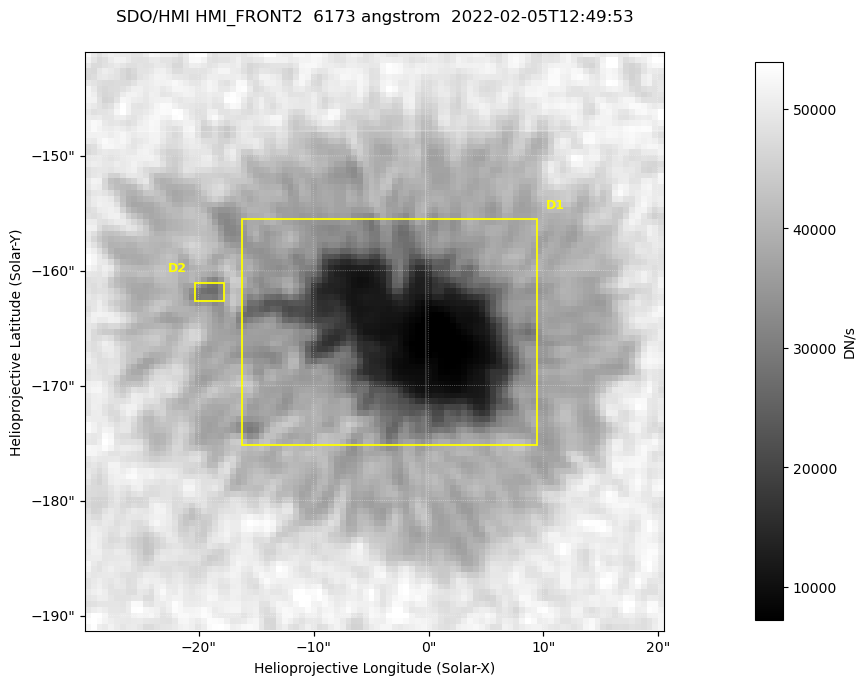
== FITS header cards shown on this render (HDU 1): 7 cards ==
TELESCOP= 'SDO/HMI '           / Telescope
INSTRUME= 'HMI_FRONT2'         / For HMI: HMI_SIDE1, HMI_FRONT2, or HMI_COMBINED
WAVELNTH=                6173. / [angstrom] Wavelength
DATE-OBS= '2022-02-05T12:49:53.500' / [ISO] Observation date {DATE__OBS}
CTYPE1  = 'HPLN-TAN'           / CTYPE1: HPLN
CTYPE2  = 'HPLT-TAN'           / CTYPE2: HPLT
BUNIT   = 'DN/s    '           / Physical Units

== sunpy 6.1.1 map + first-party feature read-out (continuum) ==
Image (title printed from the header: SDO/HMI HMI_FRONT2  6173 angstrom  2022-02-05T12:49:53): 100 x 100 px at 0.504 arcsec/px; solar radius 973 arcsec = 1931 px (partial field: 0.1% of the solar disc is inside the frame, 100% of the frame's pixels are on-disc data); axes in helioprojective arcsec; data unit DN/s (BUNIT, on the colour bar)
Orientation: roll -0.0702 deg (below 1 deg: not rotated)
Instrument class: CONTINUUM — white-light / continuum photospheric image (CONTENT/OBS_TYPE)
Dark features (sunspots / pores): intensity divided by the frame's on-disc median (partial field: no limb-darkening profile); reference = the frame's on-disc median (the 8%-of-disc-diameter window exceeds this field); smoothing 3 px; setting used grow <= 0.75, no closing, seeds <= 0.75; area >= 9 px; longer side >= 3 px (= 1.5 arcsec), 3 px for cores <= 0.7; partial field; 2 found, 2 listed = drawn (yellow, D1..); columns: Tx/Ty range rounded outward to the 2 arcsec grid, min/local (2 s.f., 1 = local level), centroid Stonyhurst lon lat
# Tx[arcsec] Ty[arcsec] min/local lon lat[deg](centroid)
D1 -18..10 -176..-154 0.14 +0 -16
D2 -22..-18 -164..-160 0.66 -1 -16